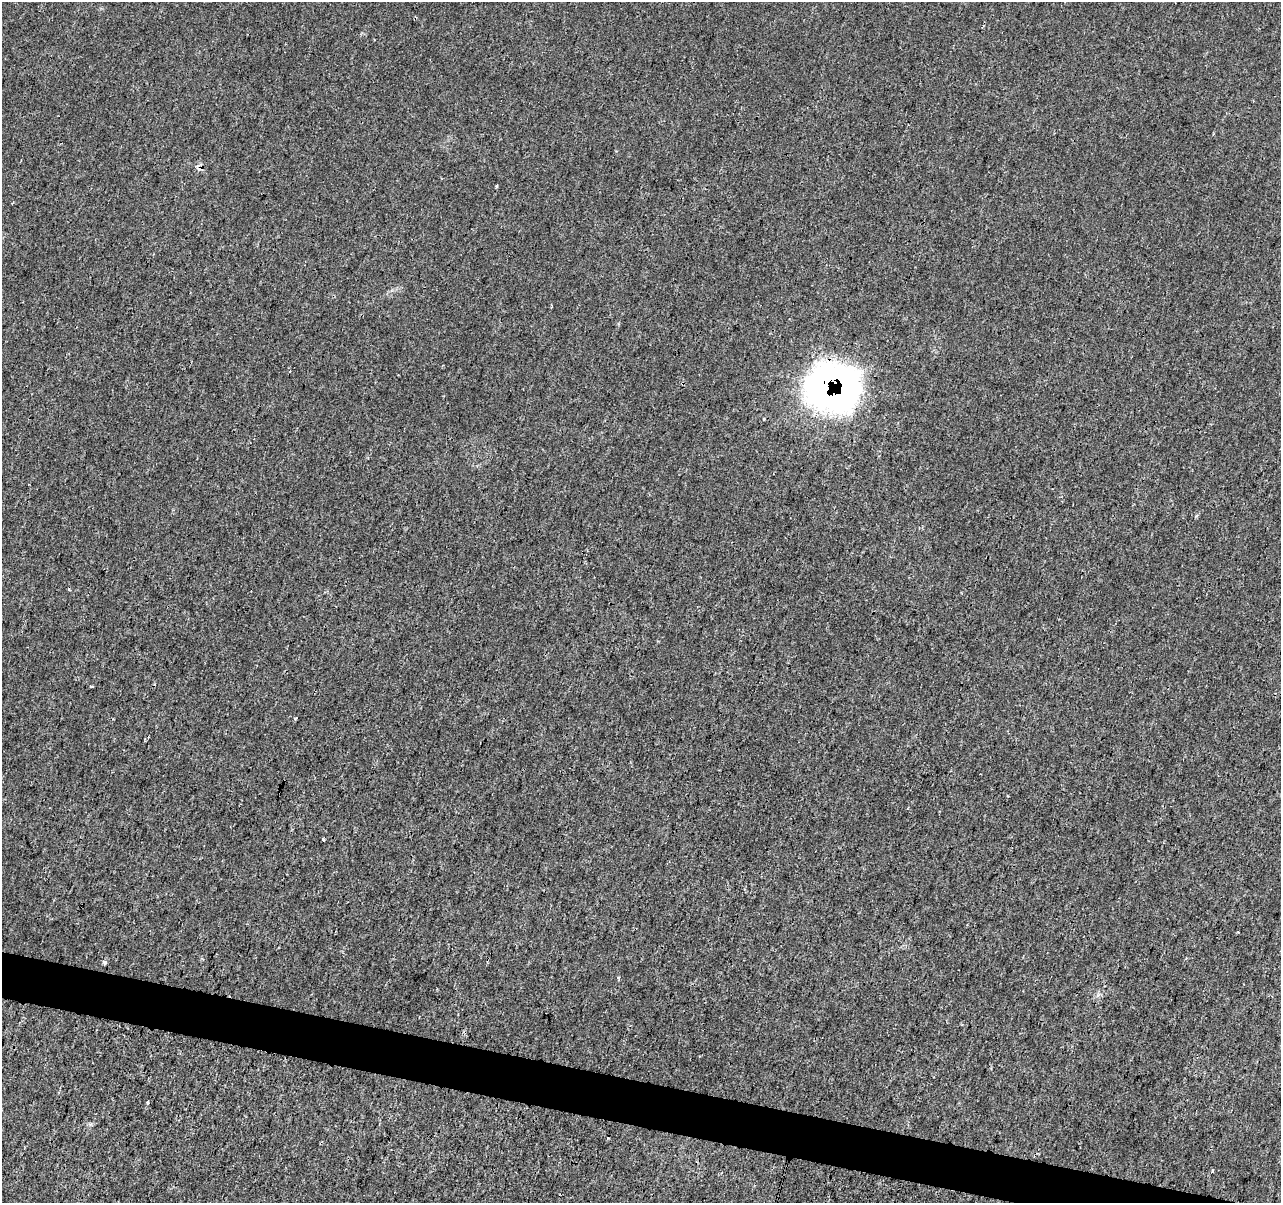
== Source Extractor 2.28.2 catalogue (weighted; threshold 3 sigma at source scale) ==
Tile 6 of 4 x 4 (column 2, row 2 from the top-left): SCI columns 1288-2566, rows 2687-3887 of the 5125 x 5312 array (HDU 1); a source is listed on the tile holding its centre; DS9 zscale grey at full resolution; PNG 1283 x 1205 px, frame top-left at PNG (2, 2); no overlay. Shown black and unused: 3% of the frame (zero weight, under 3 of 4 exposures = <1% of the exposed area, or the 3 px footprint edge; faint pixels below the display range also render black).
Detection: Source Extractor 2.28.2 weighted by HDU 2 'WHT'; one run over the whole footprint, this tile lists its part. Background 5.92e-05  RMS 0.0014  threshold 0.00628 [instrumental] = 3 sigma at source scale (4.5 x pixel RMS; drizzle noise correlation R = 1.50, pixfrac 1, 0.0396/0.0396 arcsec/px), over >= 5 px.
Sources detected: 11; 1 cosmic-ray / hot-pixel residue — not listed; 1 inside a brighter listed object's ellipse — not listed separately; the other 9 listed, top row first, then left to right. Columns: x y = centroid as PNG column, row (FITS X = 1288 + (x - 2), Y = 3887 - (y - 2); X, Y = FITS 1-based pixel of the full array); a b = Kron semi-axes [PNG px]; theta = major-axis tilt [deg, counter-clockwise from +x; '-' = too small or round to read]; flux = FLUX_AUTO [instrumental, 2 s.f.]
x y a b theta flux
496 186 3 3 - 0.15
835 385 38 37 - 65
91 686 3 3 - 0.69
295 718 3 3 - 0.19
323 840 3 3 - 0.29
105 962 5 4 - 0.36
148 1102 4 3 - 0.37
607 1137 3 3 - 0.3
1212 1171 5 4 - 0.17
Overlapping masked pixels (flux is a lower limit): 1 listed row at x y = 835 385